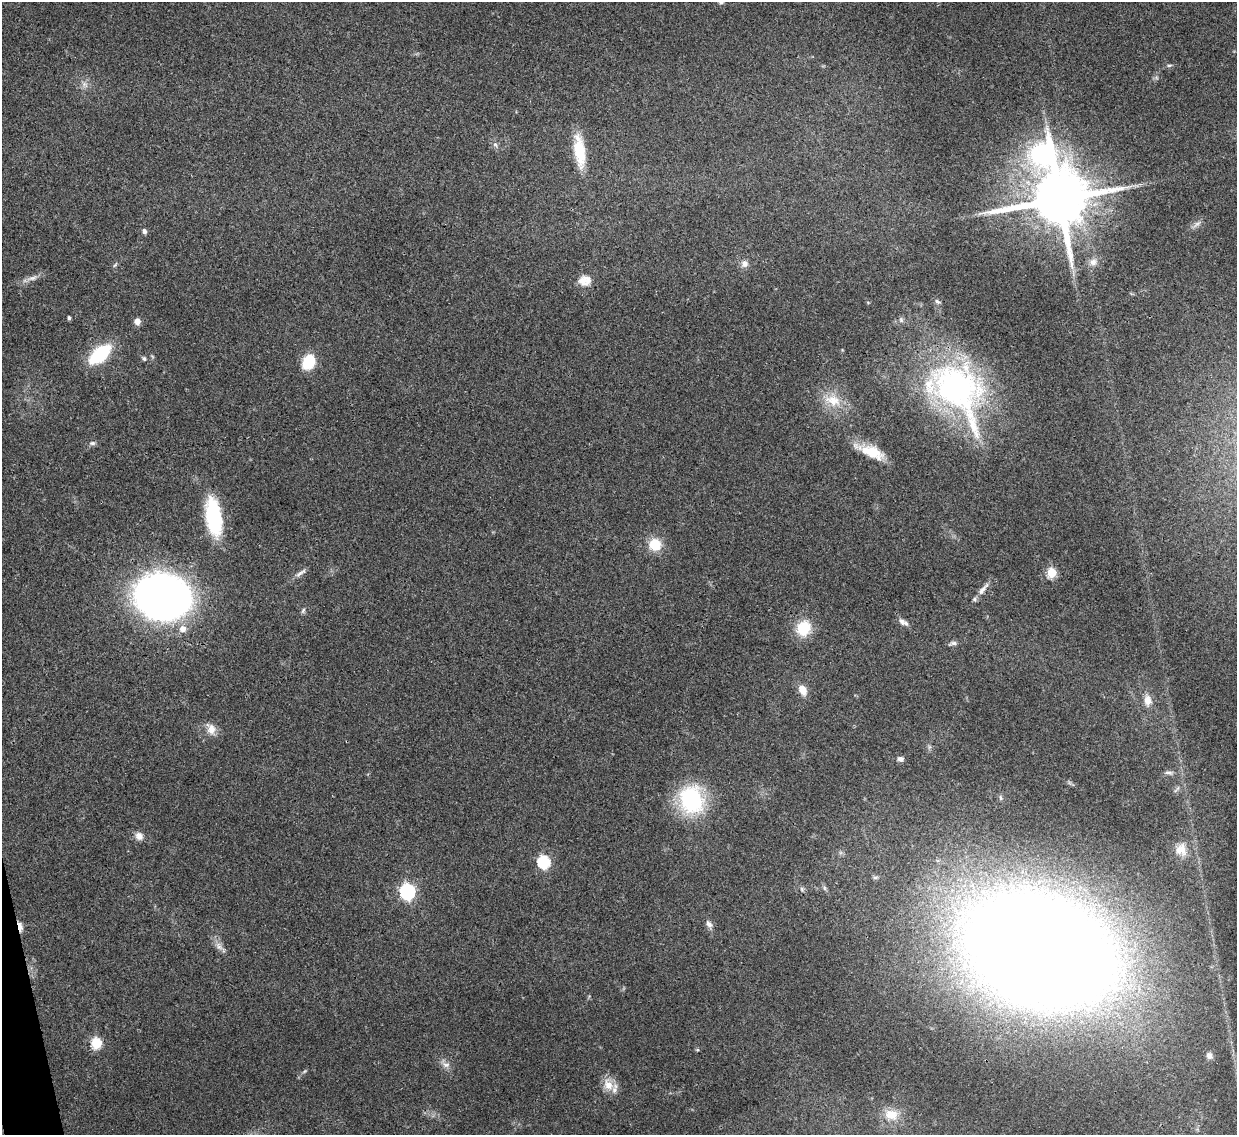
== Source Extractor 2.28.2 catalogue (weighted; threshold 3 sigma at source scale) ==
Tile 7 of 4 x 4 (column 3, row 2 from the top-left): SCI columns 2469-3703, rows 2403-3535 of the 4937 x 4921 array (HDU 1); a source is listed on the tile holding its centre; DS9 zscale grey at full resolution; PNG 1239 x 1137 px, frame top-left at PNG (2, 2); no overlay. Shown black and unused: <1% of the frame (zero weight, under 3 of 4 exposures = <1% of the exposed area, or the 3 px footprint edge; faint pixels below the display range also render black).
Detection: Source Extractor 2.28.2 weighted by HDU 2 'WHT'; one run over the whole footprint, this tile lists its part. Background 0.0961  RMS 0.0062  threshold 0.028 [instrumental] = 3 sigma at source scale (4.5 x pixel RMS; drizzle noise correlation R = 1.50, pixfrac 1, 0.05/0.05 arcsec/px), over >= 5 px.
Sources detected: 61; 1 inside a brighter object's white glare — not listed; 5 inside a brighter listed object's ellipse — not listed separately; the other 55 listed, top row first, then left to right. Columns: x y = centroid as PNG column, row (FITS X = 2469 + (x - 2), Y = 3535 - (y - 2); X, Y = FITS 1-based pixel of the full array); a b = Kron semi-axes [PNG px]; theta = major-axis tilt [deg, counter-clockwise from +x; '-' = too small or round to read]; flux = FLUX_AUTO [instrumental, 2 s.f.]
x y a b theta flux
1169 65 7 4 8 1
85 84 10 6 -39 2.7
495 145 7 6 - 1.7
579 151 39 12 -83 23
1043 154 40 33 -43 120
1059 199 18 14 12 5300
1197 224 15 5 38 2.5
144 231 7 5 -75 1.6
1093 262 12 10 16 4.2
744 263 9 9 - 3.3
115 265 8 3 45 0.79
32 278 15 5 18 3.3
583 281 15 11 -60 5.8
938 302 9 6 -30 1.5
69 318 4 4 - 1.2
901 320 8 6 -88 1.6
137 322 7 7 - 3.3
100 354 17 8 40 63
144 358 6 5 - 1.1
308 362 17 13 60 16
956 388 78 57 -22 170
833 400 25 16 -18 15
92 443 9 6 0 1.6
871 452 33 11 -22 19
214 517 37 15 -81 54
655 544 12 11 - 16
301 573 19 5 34 2.8
1052 573 5 5 - 33
982 590 16 6 54 3.9
163 597 35 28 -11 530
303 610 8 5 63 1.3
902 622 11 7 -62 2.4
804 628 17 15 57 19
183 629 8 8 - 5
953 643 13 5 16 1.9
802 690 11 7 -65 7.7
1147 700 14 10 -83 5.6
211 729 14 11 -69 6.1
900 759 8 7 - 2.1
1169 773 12 4 -4 1.8
691 800 22 18 -74 78
139 836 11 9 -49 3.9
1181 850 19 17 -77 11
544 862 6 6 - 77
802 889 6 5 - 1.2
407 891 7 6 - 160
709 924 10 7 -57 2.8
20 927 10 4 -80 8
219 946 14 7 -55 3.9
1039 951 83 56 -19 2800
96 1043 6 5 - 51
1209 1056 9 7 -53 2.6
446 1065 11 7 -13 3.1
608 1085 19 12 -68 8
891 1115 21 15 -11 12
Overlapping masked pixels (flux is a lower limit): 2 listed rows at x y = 20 927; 1039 951